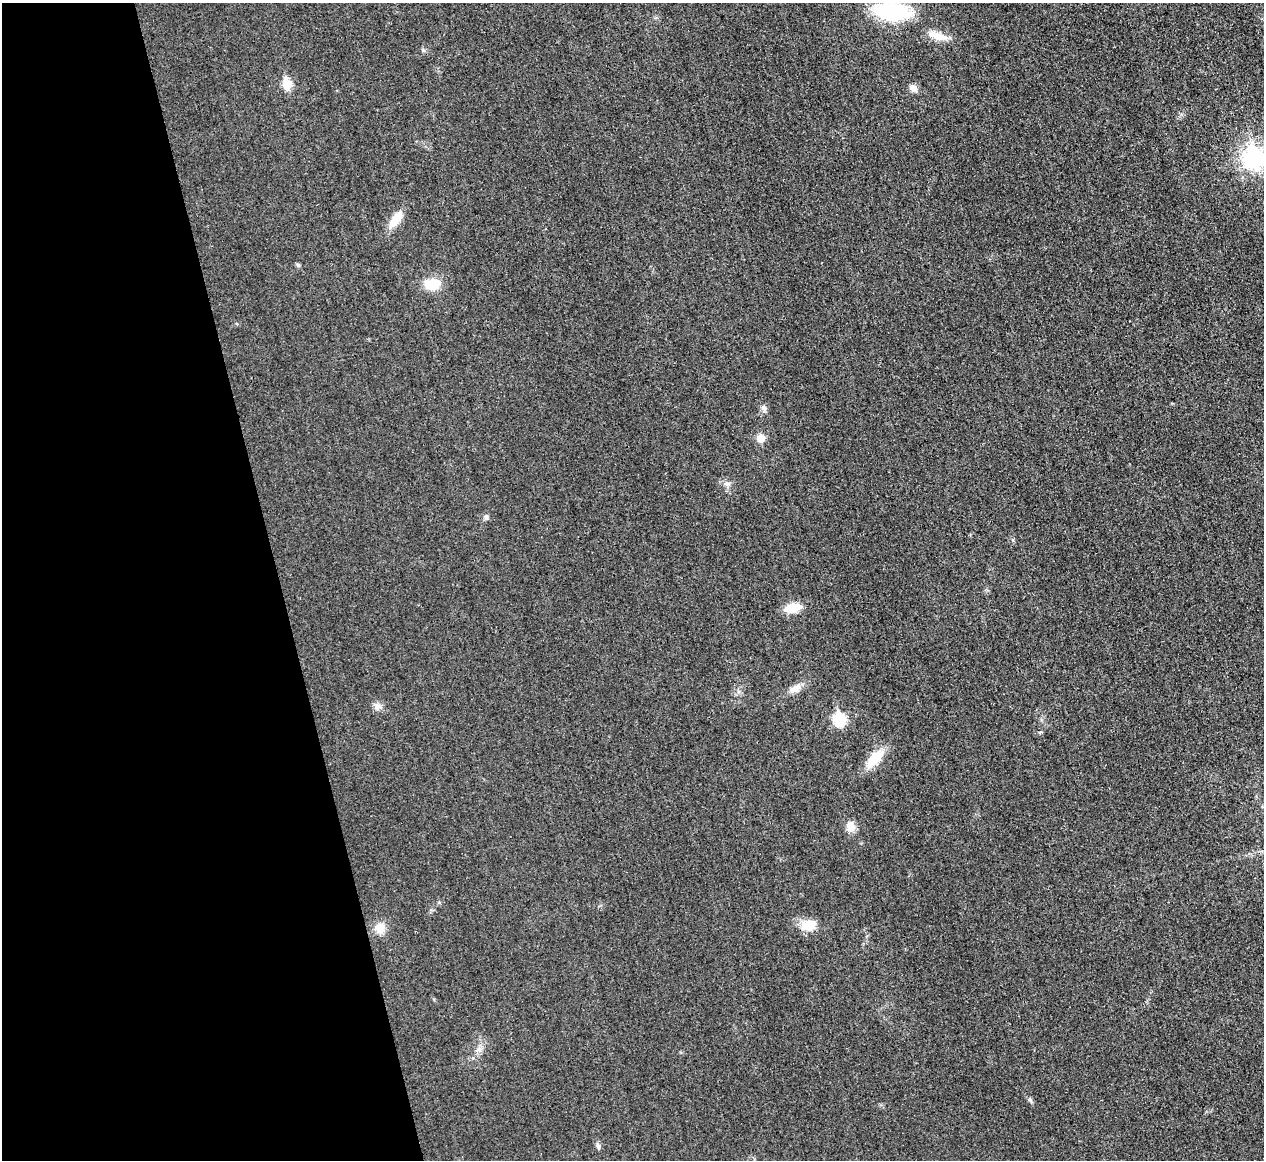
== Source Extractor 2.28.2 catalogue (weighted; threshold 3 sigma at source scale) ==
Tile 5 of 4 x 4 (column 1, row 2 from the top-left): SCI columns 9-1270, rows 2467-3624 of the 5067 x 5048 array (HDU 1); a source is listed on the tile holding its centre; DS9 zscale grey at full resolution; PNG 1266 x 1162 px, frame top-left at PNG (2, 3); no overlay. Shown black and unused: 22% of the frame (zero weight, under 3 of 4 exposures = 1% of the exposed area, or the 3 px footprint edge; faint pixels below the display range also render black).
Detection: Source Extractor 2.28.2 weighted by HDU 2 'WHT'; one run over the whole footprint, this tile lists its part. Background 0.0224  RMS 0.0056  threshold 0.0253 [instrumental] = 3 sigma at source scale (4.5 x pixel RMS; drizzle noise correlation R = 1.50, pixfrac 1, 0.05/0.05 arcsec/px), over >= 5 px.
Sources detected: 23; all 23 listed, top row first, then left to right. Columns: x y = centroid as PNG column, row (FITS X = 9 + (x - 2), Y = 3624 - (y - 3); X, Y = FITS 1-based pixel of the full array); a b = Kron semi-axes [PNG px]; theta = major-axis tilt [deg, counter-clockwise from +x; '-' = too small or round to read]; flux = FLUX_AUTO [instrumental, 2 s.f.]
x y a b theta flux
892 11 28 14 -6 61
937 36 27 9 -17 7.6
287 84 6 5 - 22
913 88 10 8 -44 3.3
1254 158 10 9 - 140
395 219 26 9 53 9
298 265 7 4 -45 0.9
432 284 18 12 0 13
764 408 9 7 -72 1.9
761 438 8 7 - 6.3
727 484 9 5 -5 1.8
486 517 7 6 - 1.4
793 608 15 9 14 12
795 688 17 9 25 4.7
378 706 11 8 12 2.8
839 719 7 6 - 51
875 758 26 12 45 13
850 826 12 10 -55 5
808 925 20 13 11 9.3
380 928 13 12 - 6.6
478 1050 9 4 37 1.8
1030 1100 7 5 -29 1.1
598 1146 9 5 -74 1.5
Isophote crosses this tile's border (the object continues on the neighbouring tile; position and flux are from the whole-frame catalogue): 2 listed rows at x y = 892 11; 1254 158
Unlisted compact peaks at least as high as the median listed source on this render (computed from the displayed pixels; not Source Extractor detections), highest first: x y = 423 50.